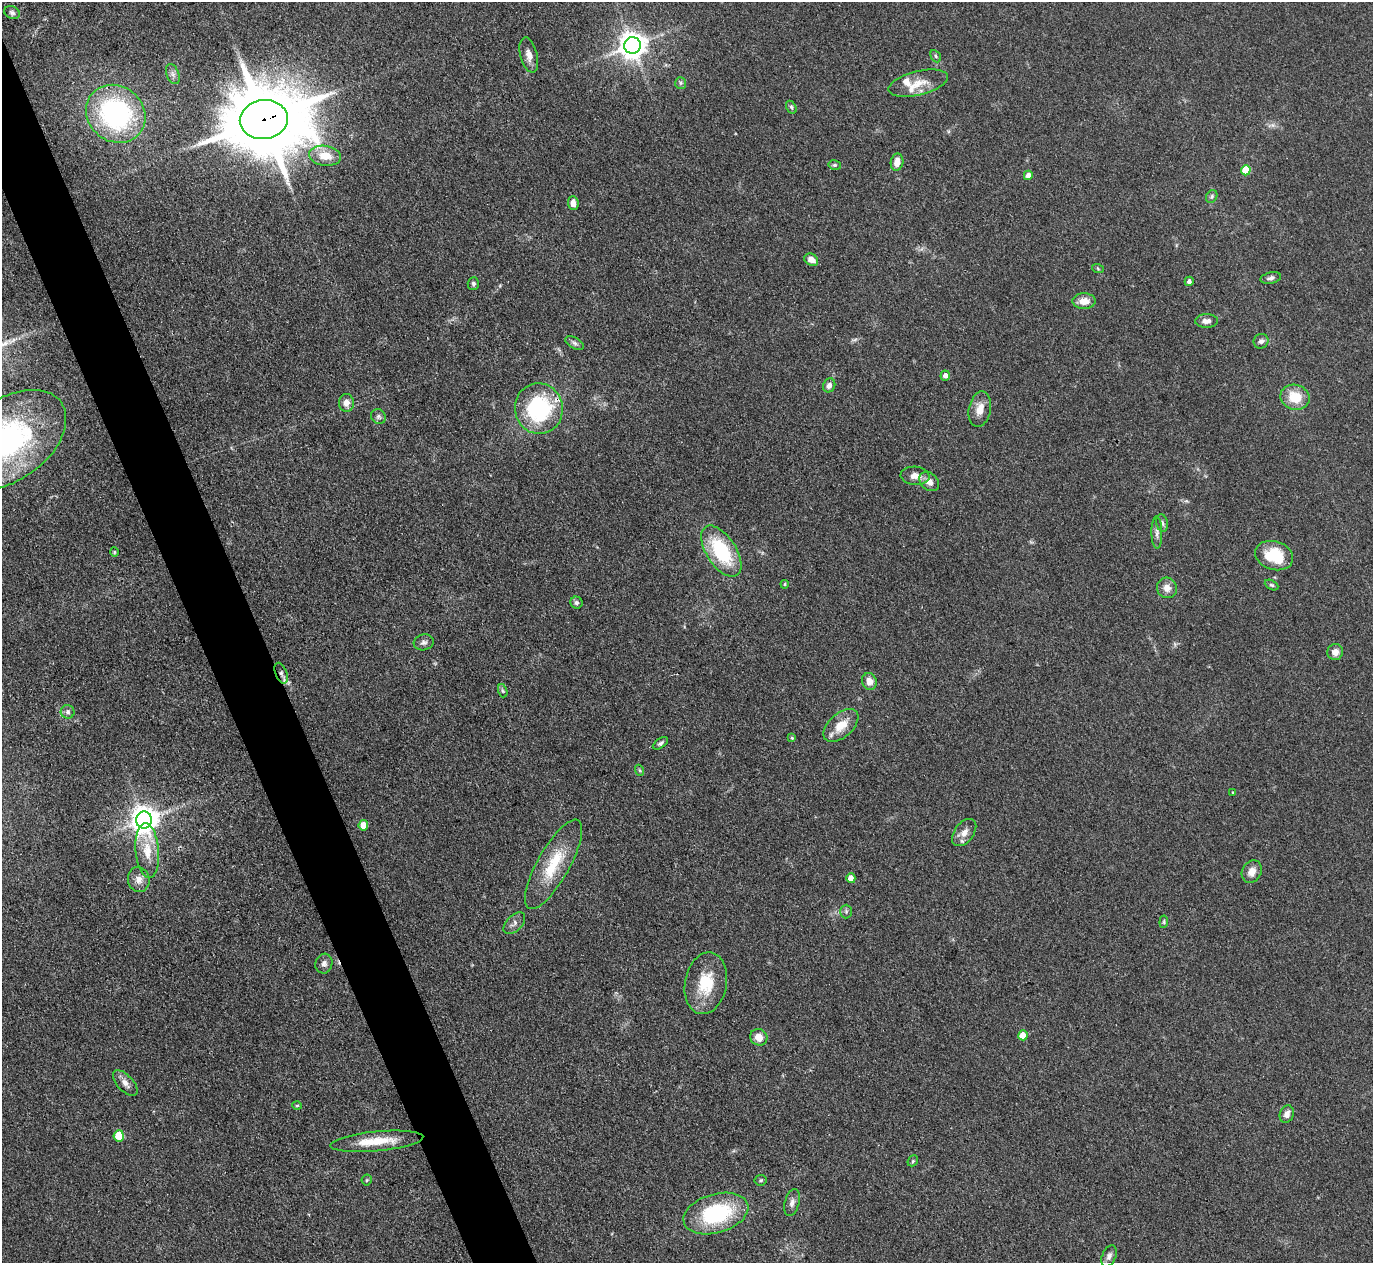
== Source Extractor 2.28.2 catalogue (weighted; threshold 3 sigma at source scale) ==
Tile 11 of 4 x 4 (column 3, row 3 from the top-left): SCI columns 2745-4115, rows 1541-2801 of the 5489 x 5476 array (HDU 1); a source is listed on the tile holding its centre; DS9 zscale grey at full resolution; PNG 1375 x 1265 px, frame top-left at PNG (2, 2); each listed source drawn as its Kron ellipse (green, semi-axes under 4 px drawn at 4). Shown black and unused: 4% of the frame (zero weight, under 3 of 4 exposures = <1% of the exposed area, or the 3 px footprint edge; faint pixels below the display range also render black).
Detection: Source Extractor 2.28.2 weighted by HDU 2 'WHT'; one run over the whole footprint, this tile lists its part. Background 0.114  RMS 0.0067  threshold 0.03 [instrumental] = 3 sigma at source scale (4.5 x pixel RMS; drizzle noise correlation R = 1.50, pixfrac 1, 0.05/0.05 arcsec/px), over >= 5 px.
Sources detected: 86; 1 too faint to see at this stretch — neither listed nor drawn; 3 inside a brighter listed object's ellipse — not listed separately; the other 82 listed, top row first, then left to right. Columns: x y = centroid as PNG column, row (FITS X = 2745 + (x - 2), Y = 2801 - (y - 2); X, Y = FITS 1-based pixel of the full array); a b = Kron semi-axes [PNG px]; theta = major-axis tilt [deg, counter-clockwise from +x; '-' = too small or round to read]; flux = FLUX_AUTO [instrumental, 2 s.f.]
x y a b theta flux
12 13 8 6 -24 1.9
633 45 8 8 - 860
529 55 18 8 -76 5.4
936 56 7 4 -61 1.2
173 74 10 6 -69 2.4
681 83 6 5 - 1.2
918 83 30 12 14 13
791 107 7 4 -60 1.1
116 114 31 27 -39 120
264 120 24 19 8 8100
325 156 16 10 -8 12
897 162 8 6 79 6.8
835 165 6 5 - 1.1
1246 170 5 5 - 22
1028 175 5 4 - 5.8
1212 196 7 5 61 1.4
573 203 7 5 -86 4.7
811 260 7 5 -32 6
1098 269 6 4 -20 0.91
1271 278 10 5 12 2.4
1189 281 5 4 - 2.2
473 284 6 5 - 1.4
1084 301 11 7 0 7.4
1207 321 11 6 1 3.8
1261 341 7 7 - 2.4
575 343 10 5 -29 2.1
945 376 5 4 - 3.1
829 385 7 6 - 2.7
1295 397 15 12 -19 16
346 403 9 7 86 4.6
539 409 25 24 - 75
980 409 18 11 78 8.1
378 417 8 7 - 1.8
8 440 65 40 35 150
915 476 14 9 -5 5.4
929 482 11 8 -41 5.4
1162 523 9 5 -80 1.7
1157 533 16 5 -89 3
721 551 29 15 -57 47
114 552 4 4 - 0.71
1274 556 19 14 -18 23
785 584 4 4 - 0.79
1271 585 7 4 -26 1.2
1167 588 10 10 - 5.3
576 603 6 6 - 1.6
424 642 10 8 9 2.5
1335 652 8 7 - 4.6
281 673 11 5 -69 2
869 681 9 7 -75 5.1
503 691 6 4 -72 1
68 712 7 7 - 1.9
841 726 21 12 41 12
792 738 4 4 - 0.67
660 743 8 4 34 1.7
639 770 6 3 -70 0.76
1233 792 3 3 - 0.6
144 820 8 8 - 830
363 825 5 5 - 9
964 833 15 9 53 5.3
147 851 27 11 -85 14
553 864 50 16 61 30
1252 872 12 9 63 5.7
851 878 5 4 - 5.5
139 880 12 11 - 5.2
846 911 7 5 90 1.3
1164 922 6 4 83 0.93
514 923 13 7 45 3.2
324 964 10 8 73 2.8
706 983 31 21 79 25
1023 1035 5 5 - 9.3
759 1037 9 8 - 7.1
125 1083 16 8 -48 4.6
297 1105 5 3 - 0.68
1287 1114 9 7 68 3.5
119 1136 5 5 - 21
377 1141 47 10 5 18
913 1161 6 5 - 1
367 1180 5 5 - 0.87
761 1180 6 5 - 1
792 1203 14 7 75 3.3
716 1213 33 19 16 63
1109 1256 11 6 66 3.1
Overlapping masked pixels (flux is a lower limit): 3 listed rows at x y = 264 120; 539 409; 281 673
Isophote crosses this tile's border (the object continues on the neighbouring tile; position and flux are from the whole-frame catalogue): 1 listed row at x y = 8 440